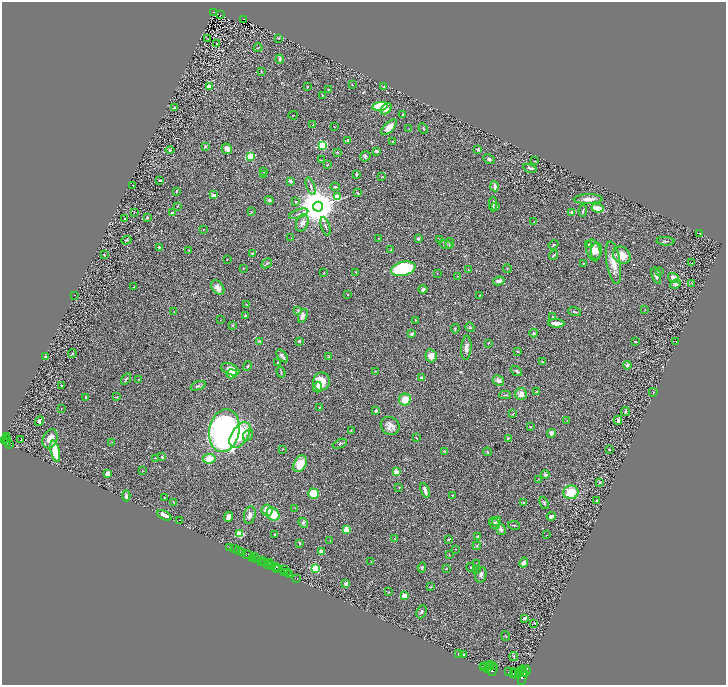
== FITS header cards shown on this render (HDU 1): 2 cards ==
NAXIS1  =                 1448
NAXIS2  =                 1365

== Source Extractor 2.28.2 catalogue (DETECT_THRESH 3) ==
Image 1448 x 1365 px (HDU 1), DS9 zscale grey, zoomed out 1/2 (1 PNG px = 2 x 2 image px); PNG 728 x 687 px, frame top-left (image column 1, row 1365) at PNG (2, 2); each listed source drawn as its Kron ellipse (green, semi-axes under 4 px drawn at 4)
Background 0.591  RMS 0.03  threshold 0.0899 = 3 sigma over >= 5 px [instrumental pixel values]
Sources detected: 351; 46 cannot appear on this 1/2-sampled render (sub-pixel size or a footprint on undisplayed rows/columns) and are neither listed nor drawn; the other 305 listed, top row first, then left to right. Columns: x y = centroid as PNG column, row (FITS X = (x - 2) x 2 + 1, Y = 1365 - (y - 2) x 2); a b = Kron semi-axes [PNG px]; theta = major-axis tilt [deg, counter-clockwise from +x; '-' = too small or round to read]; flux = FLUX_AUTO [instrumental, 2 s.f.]
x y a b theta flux
213 12 3 2 - 51
220 15 2 1 - 4.3
244 19 3 2 - 33
279 38 3 3 - 4.2
208 39 3 2 - 2.2
216 43 2 2 - 5
258 48 4 2 - 4.7
280 59 4 3 - 8.4
261 72 3 2 - 3.9
352 85 3 2 - 2.2
209 86 2 2 - 62
307 87 3 2 - 3.1
384 87 3 2 - 5
329 90 4 2 - 4.7
322 96 4 2 - 3.6
380 106 8 4 8 300
175 108 3 2 - 8.3
386 109 6 4 44 28
403 114 3 2 - 7.2
293 115 5 1 - 1.9
313 125 2 2 - 2.3
334 127 3 1 - 1.6
389 127 10 5 47 46
423 128 5 3 - 6.7
409 129 2 2 - 3.3
348 140 2 2 - 41
392 141 2 2 - 3.1
322 145 3 3 - 820
205 146 2 2 - 18
227 149 5 5 - 24
170 150 4 3 - 6.3
478 150 2 2 - 23
377 151 3 2 - 19
337 152 3 2 - 6.5
251 156 3 3 - 370
365 156 5 4 - 9
489 159 6 4 -29 12
321 160 3 2 - 2.3
535 161 3 1 - 2.3
328 165 3 2 - 2.4
530 168 7 3 -15 12
264 172 2 2 - 2
356 174 3 3 - 8.1
263 175 2 2 - 17
381 177 3 2 - 2.5
160 180 2 2 - 8.4
290 181 3 2 - 14
133 186 2 2 - 2.2
311 186 9 3 -69 12
495 186 5 3 - 27
335 187 4 2 - 6.8
177 191 3 2 - 5.2
358 193 4 2 - 3.3
214 195 2 2 - 61
337 197 3 3 - 98
588 199 14 4 1 39
269 200 4 4 - 11
295 202 2 2 - 4.1
493 204 7 3 90 9.5
177 206 3 2 - 3.7
318 207 5 5 - 23000
496 207 4 3 - 10
598 208 6 2 -9 97
583 211 6 2 81 9.8
252 212 3 2 - 2.8
571 212 4 3 - 6.4
134 213 3 2 - 2.4
172 213 3 2 - 27
299 214 10 3 19 14
147 217 2 2 - 28
124 219 2 2 - 3.9
534 222 2 2 - 3
302 223 9 6 70 28
325 226 10 2 -71 12
204 229 2 1 - 2.3
700 234 3 2 - 2.5
291 238 2 1 - 1.6
379 238 3 1 - 2.6
418 238 3 3 - 14
440 239 2 2 - 2
126 240 5 2 - 4.6
665 241 9 3 -3 10
450 243 5 2 - 7
446 244 7 3 -21 8.7
588 244 4 3 - 5.5
554 245 5 2 - 4.5
159 248 4 2 - 10
390 250 3 2 - 5.9
593 250 11 7 -75 54
189 251 3 2 - 2.4
596 251 8 5 80 44
252 253 4 3 - 4.8
104 255 3 2 - 4.8
554 255 5 2 - 5.8
622 255 9 8 - 79
227 260 2 2 - 1.5
267 263 5 3 - 7.1
583 263 2 2 - 4.2
613 263 21 7 -80 75
691 263 2 1 - 27
243 268 2 2 - 2.6
403 269 12 7 13 340
468 269 2 2 - 1.7
507 269 4 2 - 4.5
356 272 2 2 - 4.2
659 272 4 3 - 14
324 273 3 2 - 3.6
437 273 3 2 - 2.3
458 276 3 2 - 2.8
656 276 8 3 -73 20
674 278 6 4 -37 38
499 281 6 4 9 19
692 283 2 1 - 1.6
676 284 5 4 - 17
134 286 2 2 - 2.5
218 288 8 5 -52 31
423 289 4 3 - 17
348 294 2 2 - 2.2
75 295 2 1 - 1.7
480 295 3 2 - 2.9
246 304 2 2 - 2
645 309 3 2 - 2.4
298 310 4 3 - 8
174 312 2 2 - 2.3
575 312 7 2 -18 6.6
245 316 3 3 - 10
303 316 7 4 66 20
553 316 3 3 - 4.6
220 320 2 1 - 1.4
415 320 3 2 - 2.4
556 323 8 3 -3 52
233 325 3 3 - 6.4
470 327 5 3 - 6.6
455 329 4 2 - 4.7
534 333 4 3 - 6.1
412 334 3 3 - 17
260 341 3 3 - 5.6
299 341 3 3 - 5.9
635 341 2 2 - 5.3
676 341 2 2 - 1.8
488 343 3 3 - 4.1
466 348 12 5 86 25
517 351 4 3 - 3.8
72 353 4 3 - 4.5
45 356 3 2 - 6.8
282 356 7 3 -51 16
431 356 6 5 - 44
329 357 4 2 - 3.2
278 362 2 2 - 2.6
542 362 4 2 - 3.5
627 365 4 4 - 8.3
247 366 5 3 - 6.6
230 369 9 5 -22 51
375 371 2 2 - 2.6
516 371 6 3 -38 9.3
281 372 5 2 - 5.1
231 374 5 4 - 40
421 377 2 2 - 24
126 379 6 2 55 6
138 379 2 2 - 3.1
498 380 6 5 - 19
321 382 9 8 - 120
61 385 2 2 - 3.1
198 386 8 3 19 11
317 387 5 4 - 32
537 392 3 2 - 11
653 392 4 2 - 3.3
521 394 6 6 - 34
505 395 5 2 - 6.6
85 397 3 2 - 4.2
117 397 3 2 - 5.9
405 400 6 5 - 77
61 408 2 1 - 2.2
319 408 3 2 - 4.1
376 411 3 2 - 13
625 411 4 3 - 8.9
513 414 3 2 - 2.8
567 420 3 1 - 2.1
618 420 4 4 - 20
39 421 5 3 - 15
390 426 10 8 -39 40
530 427 3 3 - 3.9
224 431 21 15 79 2300
351 431 3 2 - 3.1
551 433 4 3 - 19
240 435 14 8 56 250
248 435 6 4 61 16
6 437 4 2 - 300
416 438 2 2 - 8.6
508 438 4 3 - 5.3
6 439 4 3 - 590
50 439 10 7 66 78
3 440 3 2 - 1000
20 440 2 1 - 4.5
112 442 3 2 - 3
7 443 4 2 - 220
9 444 3 2 - 300
340 444 7 3 24 8.5
282 449 3 2 - 2.5
609 449 2 2 - 4
55 451 11 4 -78 120
445 451 4 3 - 8.1
487 452 4 3 - 4.9
162 457 3 2 - 8.3
156 458 4 2 - 3.6
209 459 6 5 - 71
300 464 9 6 59 85
143 471 3 2 - 2.9
396 472 2 2 - 180
108 473 3 2 - 48
545 475 4 4 - 9.7
538 479 3 2 - 1.9
599 482 3 3 - 5.5
399 487 2 2 - 3.4
425 491 8 3 -68 28
571 492 7 7 - 110
314 494 5 5 - 88
452 495 2 2 - 5.9
126 496 5 3 - 16
164 498 3 2 - 3.9
597 501 3 2 - 7.2
173 502 3 2 - 3.5
524 503 3 2 - 15
544 503 6 3 -65 7.8
295 508 2 2 - 2
267 510 6 5 - 74
273 514 7 6 - 110
164 515 7 4 -29 49
250 515 9 5 78 28
551 516 4 3 - 22
228 517 5 3 - 24
180 520 2 1 - 21
496 521 5 4 - 9.6
303 523 5 4 - 12
494 523 6 4 -54 11
514 525 6 2 -11 4.1
346 530 3 2 - 260
501 530 6 5 - 16
239 534 3 3 - 290
274 534 2 2 - 3.1
547 535 2 1 - 1.4
477 536 2 2 - 4.5
395 538 3 2 - 4
449 539 3 2 - 4.9
330 541 2 2 - 2.3
300 543 4 3 - 8
477 546 4 3 - 5.7
229 547 2 1 - 34
234 549 3 1 - 46
455 549 2 2 - 1.6
238 551 2 1 - 100
321 551 2 2 - 81
242 553 3 2 - 860
247 554 5 3 - 160
449 555 3 2 - 2.3
255 556 3 1 - 290
253 558 2 1 - 41
256 559 2 1 - 530
263 560 2 1 - 160
371 561 2 1 - 2.9
262 562 4 1 - 130
264 562 2 2 - 230
269 562 4 2 - 330
476 563 2 2 - 2
524 563 5 3 - 30
268 565 2 2 - 460
271 565 3 2 - 740
275 566 3 2 - 790
422 567 5 4 - 7.7
471 567 5 3 - 5.6
276 568 3 1 - 340
278 568 3 3 - 800
316 569 4 3 - 400
446 569 3 2 - 2.8
477 569 3 3 - 5.4
284 570 3 1 - 42
284 572 2 2 - 490
287 573 2 1 - 510
290 574 2 1 - 59
481 575 8 5 75 18
297 578 2 1 - 52
346 583 2 2 - 66
430 587 3 2 - 2.9
388 592 2 2 - 2.8
404 595 2 2 - 140
421 612 7 4 66 11
524 618 4 4 - 8.9
534 623 2 2 - 2.5
506 636 5 2 - 3.9
458 654 3 2 - 2.5
464 654 4 3 - 5.5
514 656 4 2 - 4.7
483 666 3 2 - 4300
489 666 5 2 - 2700
493 666 3 2 - 1200
485 667 5 3 - 7100
488 669 2 2 - 2200
493 670 6 4 68 4400
520 671 7 1 52 3500
526 671 5 2 - 1300
508 672 2 1 - 330
523 672 5 3 - 3000
513 673 3 2 - 3100
515 674 6 4 -46 9300
523 676 9 4 76 4700
At the frame edge (FLAGS 8, measured only in part): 1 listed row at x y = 3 440
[46 sub-pixel or undisplayed-footprint detections neither listed nor drawn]